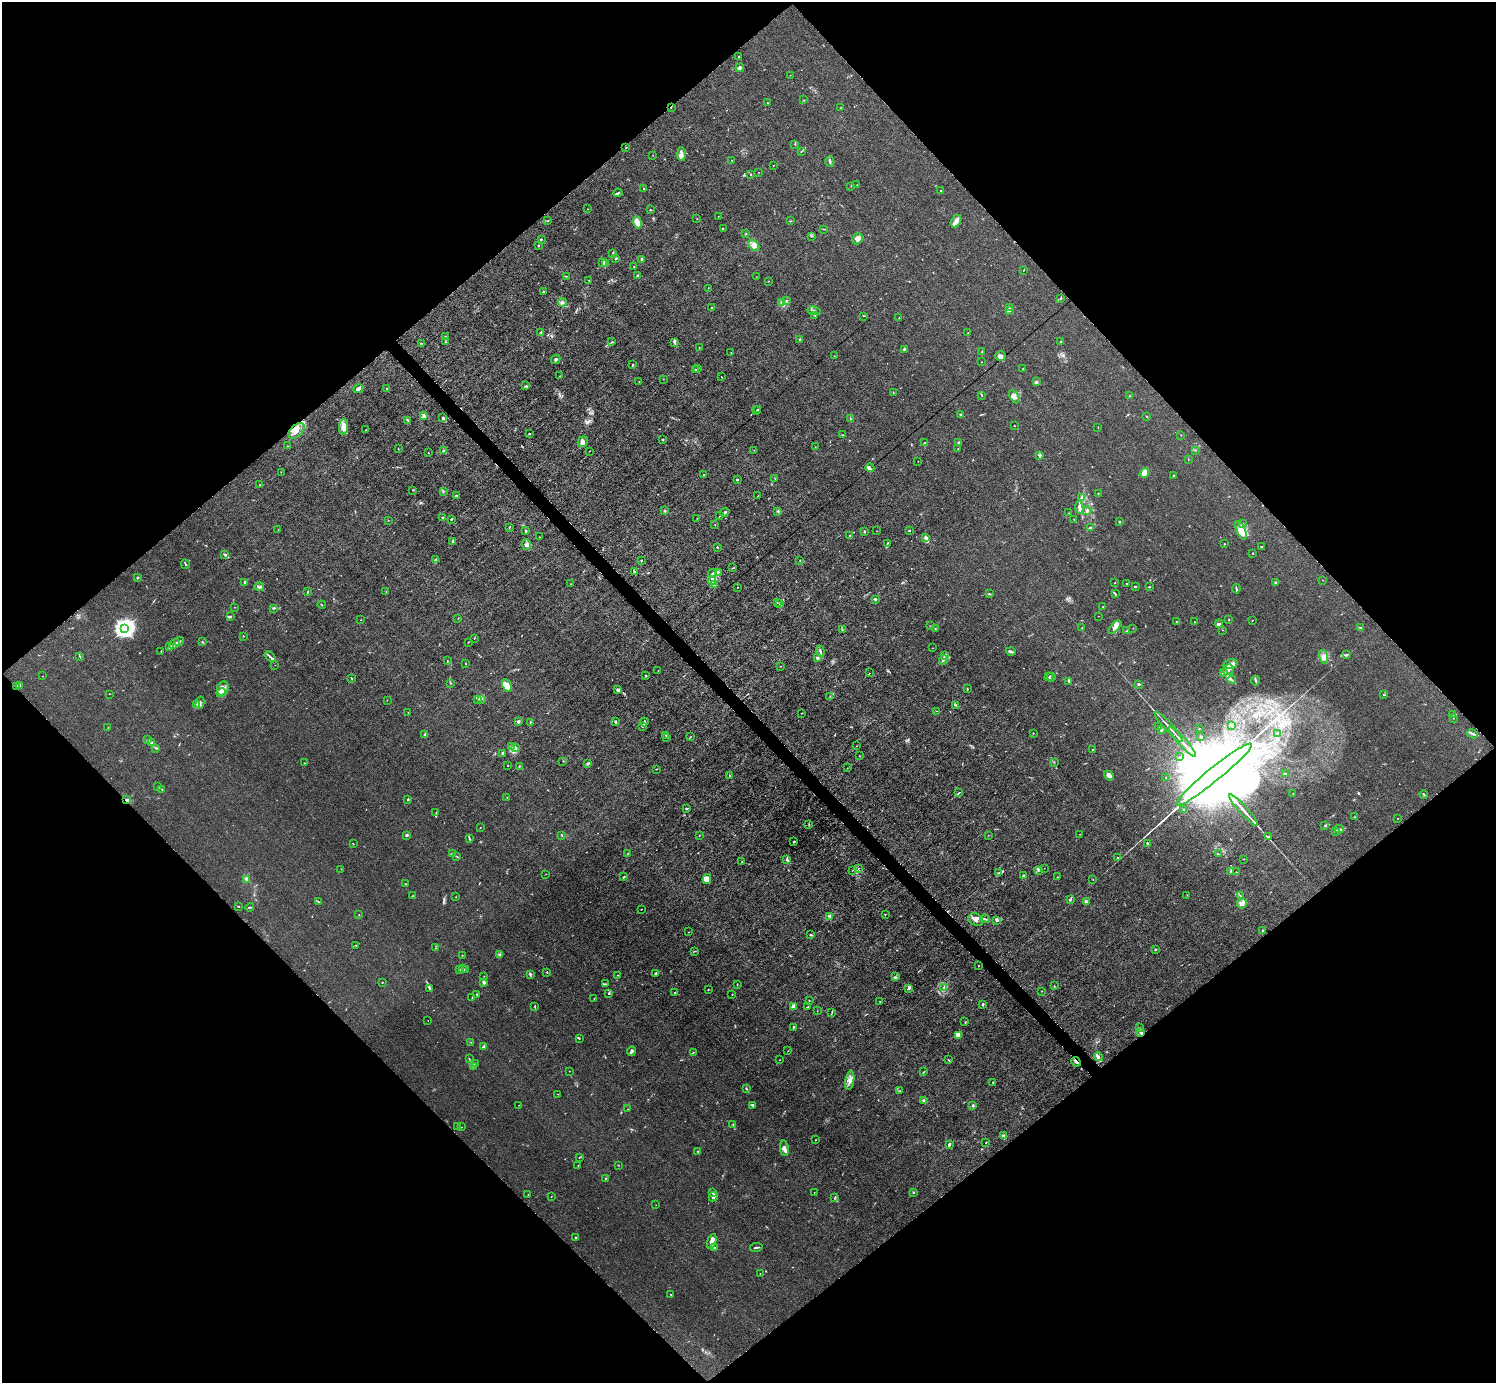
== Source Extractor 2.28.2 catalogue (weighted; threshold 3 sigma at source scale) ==
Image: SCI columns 1-5974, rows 297-5817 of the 5974 x 5972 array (HDU 1 of 3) = the unmasked area's bounding box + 8 px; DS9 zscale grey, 4 x 4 block average (1 PNG px = mean of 4 x 4 image px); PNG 1498 x 1385 px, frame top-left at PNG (2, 2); each listed source drawn as its Kron ellipse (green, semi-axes under 4 px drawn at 4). Shown black and unused: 51% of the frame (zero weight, under 6 of 12 exposures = <1% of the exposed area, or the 3 px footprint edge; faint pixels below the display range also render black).
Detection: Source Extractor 2.28.2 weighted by HDU 2 'WHT'. Background 0.0141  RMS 0.0031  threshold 0.0125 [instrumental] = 3 sigma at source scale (4.09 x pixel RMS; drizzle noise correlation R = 1.36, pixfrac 0.8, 0.05/0.05 arcsec/px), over >= 5 px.
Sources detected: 650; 7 too faint to see at this stretch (4 x 4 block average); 2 inside a brighter object's white glare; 2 cosmic-ray / hot-pixel residue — neither listed nor drawn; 28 coinciding with a brighter row at this scale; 40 inside a brighter listed object's ellipse — not listed separately; of the other 571, all 500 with FLUX_AUTO >= 0.405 (the completeness limit of this list) listed and drawn (71 fainter detections not listed), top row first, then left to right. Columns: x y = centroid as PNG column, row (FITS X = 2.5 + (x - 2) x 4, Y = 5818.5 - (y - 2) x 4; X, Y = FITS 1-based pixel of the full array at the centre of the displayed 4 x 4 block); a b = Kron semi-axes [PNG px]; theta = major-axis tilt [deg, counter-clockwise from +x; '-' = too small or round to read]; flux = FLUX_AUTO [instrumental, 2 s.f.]
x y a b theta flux
739 56 2 2 - 1.3
740 68 4 3 - 3.7
790 75 2 2 - 0.41
804 100 2 2 - 0.74
768 103 3 2 - 0.76
671 107 2 2 - 0.69
840 108 2 2 - 1.1
795 144 2 2 - 0.8
626 148 2 2 - 0.67
801 151 2 2 - 0.54
681 154 7 3 -88 5.7
653 155 2 2 - 0.42
731 160 2 2 - 0.47
830 161 5 2 - 2.8
773 165 2 2 - 0.61
759 172 2 2 - 0.41
751 175 2 2 - 1.3
857 185 2 2 - 0.49
851 186 2 2 - 0.53
644 189 2 2 - 1.2
940 191 2 2 - 0.76
618 193 4 2 - 4.2
588 209 2 2 - 0.51
650 210 2 2 - 1
718 216 2 2 - 0.42
697 219 2 2 - 0.45
548 221 2 2 - 0.63
791 221 2 2 - 0.68
956 221 7 4 60 8.2
637 222 6 4 -71 11
723 229 2 2 - 0.79
824 229 2 2 - 0.52
746 234 2 2 - 0.69
812 236 2 2 - 1.1
541 239 2 2 - 1.6
857 239 6 5 - 8.8
538 245 2 2 - 1.4
754 245 6 4 -46 6.4
613 253 2 2 - 0.95
616 258 2 2 - 3.7
642 259 2 2 - 13
602 263 2 2 - 1.1
605 263 3 2 - 2.2
634 267 2 2 - 0.74
1023 271 2 2 - 0.43
566 276 2 2 - 0.63
637 276 4 2 - 1.9
756 277 2 2 - 0.48
589 280 2 2 - 0.76
769 281 2 2 - 0.55
708 288 2 2 - 0.65
543 292 2 2 - 1.1
1060 298 2 2 - 0.61
787 300 2 2 - 0.75
562 302 4 3 - 3.3
781 303 2 2 - 1.3
712 307 2 2 - 1.2
1009 308 3 2 - 1.4
1010 310 2 2 - 1.1
814 311 6 3 -12 4.5
815 316 3 2 - 1.4
863 316 2 2 - 0.53
899 318 2 2 - 0.85
540 332 3 2 - 2.1
968 332 2 2 - 0.53
446 336 2 2 - 0.58
800 339 3 2 - 2.4
1061 341 2 2 - 1.3
446 342 2 2 - 0.85
612 342 3 2 - 0.94
674 342 3 2 - 2.3
421 343 2 2 - 0.89
699 348 2 2 - 0.8
904 349 3 2 - 1.8
982 351 2 2 - 0.46
731 352 2 2 - 0.49
834 356 2 2 - 0.59
1000 356 5 5 - 6
556 359 5 2 - 2.4
981 362 2 2 - 0.49
632 365 2 2 - 1.4
698 368 3 2 - 1.3
695 369 3 2 - 1.7
1023 369 2 2 - 0.49
560 376 2 2 - 1.2
721 377 2 2 - 0.51
663 379 2 2 - 0.51
639 382 2 2 - 0.41
1036 382 2 2 - 2.5
525 386 4 2 - 1.8
387 388 2 2 - 0.73
358 389 5 3 - 9.1
893 392 3 2 - 0.83
982 395 2 2 - 0.64
1130 396 2 2 - 0.99
1014 397 7 4 -58 6.8
758 409 2 2 - 1.3
756 411 3 2 - 0.8
424 415 3 2 - 2.1
961 415 4 2 - 1.8
1147 416 2 2 - 0.73
443 418 4 3 - 2.6
851 419 2 2 - 1.1
407 420 4 2 - 1.9
1014 426 2 2 - 0.71
344 427 8 4 84 8.8
1098 427 2 2 - 0.56
366 430 2 2 - 0.74
296 431 9 5 44 13
529 434 3 2 - 1.1
842 435 2 2 - 1
1181 435 2 2 - 0.47
663 440 2 2 - 1
583 442 5 5 - 6
925 442 2 2 - 0.46
959 443 2 2 - 6.3
287 446 2 2 - 0.52
815 447 2 2 - 0.51
398 449 2 2 - 0.71
958 449 2 2 - 0.65
754 450 2 2 - 0.49
1196 450 2 2 - 0.46
444 451 3 2 - 3
589 451 2 2 - 0.5
428 453 2 2 - 1.4
1040 456 3 2 - 1.7
1188 460 2 2 - 0.5
918 461 2 2 - 0.47
870 468 4 2 - 3.1
281 472 2 2 - 0.66
1144 473 5 4 - 18
704 474 2 2 - 0.83
1173 476 2 2 - 1.2
775 479 2 2 - 0.47
737 480 2 2 - 2.9
259 485 2 2 - 0.53
413 490 2 2 - 0.6
443 491 2 2 - 1.3
1098 494 2 2 - 0.61
456 496 2 2 - 1.7
758 496 2 2 - 1.2
1081 498 3 2 - 1.9
1079 507 6 3 -83 5.2
665 511 2 2 - 1.5
778 511 2 2 - 1.6
1087 511 4 2 - 2.2
725 512 5 2 - 1.8
1069 513 2 2 - 0.56
720 516 2 2 - 5.4
442 517 2 2 - 1.2
697 518 2 2 - 0.46
451 519 2 2 - 2.1
1074 519 3 2 - 0.63
388 520 2 2 - 0.48
1119 522 2 2 - 3.6
1242 524 3 2 - 1.4
715 525 2 2 - 0.93
509 527 3 2 - 0.86
1090 528 2 2 - 4.9
278 529 2 2 - 0.73
909 530 3 2 - 1.2
1241 530 10 4 -67 40
525 531 2 2 - 2.7
864 531 2 2 - 1.2
877 531 2 2 - 0.6
850 535 2 2 - 0.86
539 537 2 2 - 0.48
925 537 3 2 - 5.7
453 541 2 2 - 1.3
887 543 3 2 - 1.2
1224 544 2 2 - 1.7
527 545 5 4 - 5.3
718 547 2 2 - 0.98
1262 547 2 2 - 0.87
1253 553 2 2 - 1.2
225 555 3 2 - 2.9
435 560 2 2 - 0.73
641 560 3 2 - 0.88
800 560 3 2 - 0.85
185 564 5 2 - 1.9
733 568 4 2 - 1.1
634 571 3 2 - 2.2
718 572 2 2 - 0.6
713 573 4 2 - 2.6
138 578 2 2 - 1
1322 580 2 2 - 0.77
712 581 4 3 - 3.8
245 582 2 2 - 1.4
1276 582 4 2 - 3
1115 583 2 2 - 0.64
1126 583 2 2 - 1.3
570 584 2 2 - 0.42
715 585 2 2 - 1.3
1135 586 2 2 - 2
259 587 5 2 - 2.9
737 587 2 2 - 1
1149 587 2 2 - 2
1236 588 5 2 - 1.8
308 591 2 2 - 0.83
386 592 2 2 - 1.1
989 594 3 2 - 1.3
1115 594 3 2 - 1.1
875 599 2 2 - 2.7
777 603 2 2 - 0.98
780 604 3 2 - 1.1
322 605 4 2 - 0.81
234 607 2 2 - 0.53
1103 607 2 2 - 0.84
274 608 3 2 - 2.4
1098 616 2 2 - 0.44
230 617 3 2 - 2.1
458 618 2 2 - 0.62
361 620 2 2 - 0.43
1229 620 3 2 - 0.83
1252 620 2 2 - 0.55
1177 621 2 2 - 0.82
1195 622 2 2 - 0.84
1219 624 4 3 - 2.4
930 626 2 2 - 0.65
1115 627 8 4 45 7.9
1360 627 2 2 - 1.5
1082 628 4 2 - 1
1133 628 2 2 - 0.49
124 629 4 3 - 1100
842 629 3 2 - 1.3
935 629 2 2 - 0.92
1222 630 2 2 - 0.41
1127 631 2 2 - 0.72
243 636 2 2 - 0.9
474 638 2 2 - 0.67
179 641 5 2 - 2.4
202 642 2 2 - 1.1
468 642 3 2 - 0.64
174 644 5 2 - 3.7
170 647 4 2 - 2.4
933 648 2 2 - 0.41
161 651 3 2 - 0.68
820 651 5 2 - 2.5
1011 651 5 2 - 3.5
945 655 4 2 - 1.9
1346 655 4 2 - 2
80 657 3 2 - 1.3
270 657 6 2 -38 3.1
1323 657 7 4 -74 6.8
817 658 2 2 - 4.8
943 660 5 2 - 2.9
447 661 2 2 - 0.82
465 664 3 2 - 0.97
1230 664 7 5 12 8.6
275 665 2 2 - 0.42
781 666 2 2 - 0.5
1228 670 6 5 - 6.6
658 671 2 2 - 1.2
869 673 2 2 - 5.3
1224 673 4 2 - 2.3
42 676 2 2 - 0.42
646 676 2 2 - 5.2
1049 677 2 2 - 1.2
1051 677 4 2 - 2.2
352 679 2 2 - 0.59
1232 680 4 2 - 2.3
1069 681 3 2 - 1.2
1256 681 5 2 - 1.9
450 683 3 2 - 0.94
1139 684 2 2 - 3.7
507 685 7 4 -59 16
16 686 3 2 - 1.8
20 686 4 2 - 3.1
223 688 7 5 71 10
967 689 3 2 - 1.1
617 690 3 3 - 3.8
221 693 5 4 - 11
109 694 2 2 - 0.49
1383 695 2 2 - 0.65
830 696 3 2 - 0.79
478 699 2 2 - 0.64
481 699 3 2 - 1.4
387 700 2 2 - 0.55
200 703 6 3 75 4.8
196 704 4 3 - 4.2
956 705 4 2 - 1.2
936 711 2 2 - 0.42
408 712 2 2 - 0.47
802 713 2 2 - 0.83
1453 715 3 2 - 2.8
1453 718 2 2 - 0.56
616 721 3 2 - 1.4
518 722 2 2 - 13
530 722 2 2 - 1
644 722 4 2 - 3.4
1232 725 3 2 - 1.2
642 726 3 2 - 1.7
108 727 2 2 - 0.52
1158 727 2 2 - 0.77
1169 727 20 2 -48 7.2
1199 728 2 2 - 0.53
1161 729 3 2 - 1.5
1033 733 2 2 - 0.75
1278 733 3 2 - 1.7
1473 734 5 3 - 3.4
425 735 4 2 - 2.1
666 736 2 2 - 0.88
1201 736 2 2 - 1.5
690 737 2 2 - 0.53
667 738 2 2 - 0.81
148 740 3 2 - 1
1182 742 20 2 -48 12
151 743 3 2 - 1.8
511 746 2 2 - 0.97
857 746 2 2 - 0.43
156 748 3 2 - 1.5
516 748 2 2 - 1.9
1092 749 2 2 - 1.1
502 753 3 2 - 1.8
860 756 2 2 - 0.45
1180 757 2 2 - 0.45
563 761 2 2 - 0.59
1054 762 3 2 - 0.65
305 763 2 2 - 0.73
588 764 3 2 - 2.6
508 766 2 2 - 0.62
519 766 3 2 - 1
847 768 2 2 - 0.5
656 769 2 2 - 0.61
1285 773 3 2 - 1
729 775 4 2 - 0.82
1214 775 48 6 39 130000
1109 776 5 4 - 5.5
1166 778 3 2 - 0.91
157 786 2 2 - 0.46
162 789 2 2 - 0.93
959 792 2 2 - 2
1293 794 2 2 - 0.62
1424 794 4 2 - 1.9
507 798 2 2 - 0.43
408 799 2 2 - 1.8
127 800 4 2 - 3.3
686 809 2 2 - 1.7
1183 809 2 2 - 1.2
1243 810 21 2 -48 13
436 813 2 2 - 0.74
1355 817 2 2 - 0.42
1397 818 2 2 - 0.44
809 825 2 2 - 0.59
1325 825 3 2 - 1.3
480 828 2 2 - 0.79
1339 829 4 2 - 2.4
1336 831 4 2 - 2.5
1080 834 2 2 - 0.55
406 835 2 2 - 12
562 835 3 2 - 1
988 835 2 2 - 0.43
699 836 2 2 - 0.54
1268 837 2 2 - 2
469 838 4 2 - 1.7
794 842 3 2 - 2.1
353 844 2 2 - 0.64
1148 844 4 2 - 2.7
628 853 2 2 - 0.69
453 854 3 2 - 0.99
1218 854 2 2 - 0.59
457 856 3 2 - 1
1117 858 2 2 - 0.75
1244 859 2 2 - 0.61
787 860 2 2 - 2.2
742 862 2 2 - 0.87
858 868 2 2 - 0.63
1044 868 2 2 - 0.44
341 869 2 2 - 0.44
853 870 2 2 - 0.4
1038 870 3 2 - 0.94
1231 871 3 2 - 1.7
1236 872 2 2 - 0.89
999 873 3 2 - 2.1
546 874 2 2 - 0.42
1023 875 2 2 - 1.6
624 877 2 2 - 1.9
1057 877 2 2 - 0.6
246 879 4 3 - 3.6
707 879 5 4 - 12
1093 879 2 2 - 0.44
405 884 3 2 - 0.64
1187 895 2 2 - 0.49
1240 895 2 2 - 0.68
413 896 2 2 - 1
456 897 2 2 - 0.5
1070 899 4 2 - 2.2
318 901 3 2 - 1.1
1086 902 4 2 - 2.7
1242 904 5 5 - 7.1
238 906 2 2 - 1
250 907 4 2 - 1.5
641 909 2 2 - 0.65
885 914 2 2 - 0.81
359 915 2 2 - 0.62
830 916 2 2 - 48
985 919 4 2 - 2.6
976 920 8 5 -29 11
996 920 4 3 - 2.9
1262 930 3 2 - 1.1
689 932 2 2 - 0.58
811 935 3 2 - 2.4
356 945 2 2 - 1.2
435 948 2 2 - 0.71
1155 949 2 2 - 2.9
695 951 2 2 - 0.7
462 955 2 2 - 0.47
500 955 3 2 - 1.7
978 966 2 2 - 0.48
459 969 3 2 - 1.3
462 969 4 3 - 2.9
465 970 2 2 - 1.3
547 972 2 2 - 1.3
530 974 4 2 - 2.5
656 974 3 3 - 2.3
618 975 2 2 - 0.46
484 976 2 2 - 0.64
895 977 3 2 - 2.1
382 982 2 2 - 0.63
484 982 3 2 - 4.1
605 984 3 2 - 1.4
737 984 2 2 - 0.95
1054 986 2 2 - 0.57
943 987 2 2 - 0.61
909 988 3 2 - 1.8
429 989 3 2 - 1.2
708 990 2 2 - 0.72
1042 991 2 2 - 0.71
609 993 2 2 - 1.7
675 993 4 2 - 1.3
477 995 2 2 - 0.81
732 995 2 2 - 0.72
472 997 2 2 - 0.49
594 998 2 2 - 0.69
809 1000 3 2 - 0.64
880 1001 2 2 - 0.62
983 1004 3 2 - 2.6
535 1006 2 2 - 1.2
793 1007 4 3 - 4.4
807 1007 3 2 - 1.2
817 1011 2 2 - 0.41
832 1013 4 2 - 1.5
428 1021 2 2 - 0.45
965 1022 2 2 - 0.52
793 1027 3 2 - 1.1
1139 1028 3 2 - 1.8
1141 1032 4 3 - 3.8
959 1035 3 3 - 3.5
579 1038 3 2 - 1.1
471 1042 2 2 - 0.47
484 1046 3 2 - 3.2
631 1051 5 2 - 4.8
788 1051 2 2 - 0.49
693 1052 2 2 - 0.55
1098 1057 4 3 - 3.9
469 1059 2 2 - 0.5
779 1060 2 2 - 0.65
948 1060 3 2 - 1.1
1076 1062 5 2 - 3.2
475 1063 2 2 - 1.2
473 1066 3 2 - 1.4
569 1071 2 2 - 0.46
924 1072 2 2 - 0.65
850 1080 9 3 80 6.5
993 1082 2 2 - 1.5
746 1088 3 2 - 1.1
900 1091 2 2 - 0.7
558 1094 2 2 - 0.46
924 1100 4 2 - 2.5
519 1105 2 2 - 0.49
753 1105 3 2 - 3.4
973 1106 2 2 - 4.3
628 1109 2 2 - 0.41
733 1124 3 2 - 1.4
457 1126 2 2 - 0.8
462 1127 2 2 - 0.46
1003 1136 3 2 - 1.7
815 1140 2 2 - 0.5
986 1142 2 2 - 0.77
949 1144 3 2 - 3.8
784 1148 8 3 -83 5.5
698 1151 2 2 - 0.99
579 1157 2 2 - 0.75
578 1165 2 2 - 0.72
618 1165 2 2 - 1.1
606 1178 2 2 - 0.7
814 1192 2 2 - 0.49
712 1193 4 2 - 2.5
913 1193 2 2 - 1.9
528 1194 2 2 - 0.42
551 1196 2 2 - 0.45
713 1197 5 3 - 3.8
835 1198 3 2 - 1.4
656 1205 2 2 - 0.45
576 1238 3 2 - 1.6
712 1241 7 3 71 10
756 1247 6 2 10 2.4
715 1248 3 2 - 1.5
760 1273 2 2 - 0.67
671 1294 2 2 - 0.73
Overlapping masked pixels (flux is a lower limit): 5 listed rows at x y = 671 107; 296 431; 16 686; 127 800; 1076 1062
Diffuse or blended objects may show on this block-average render without a row.